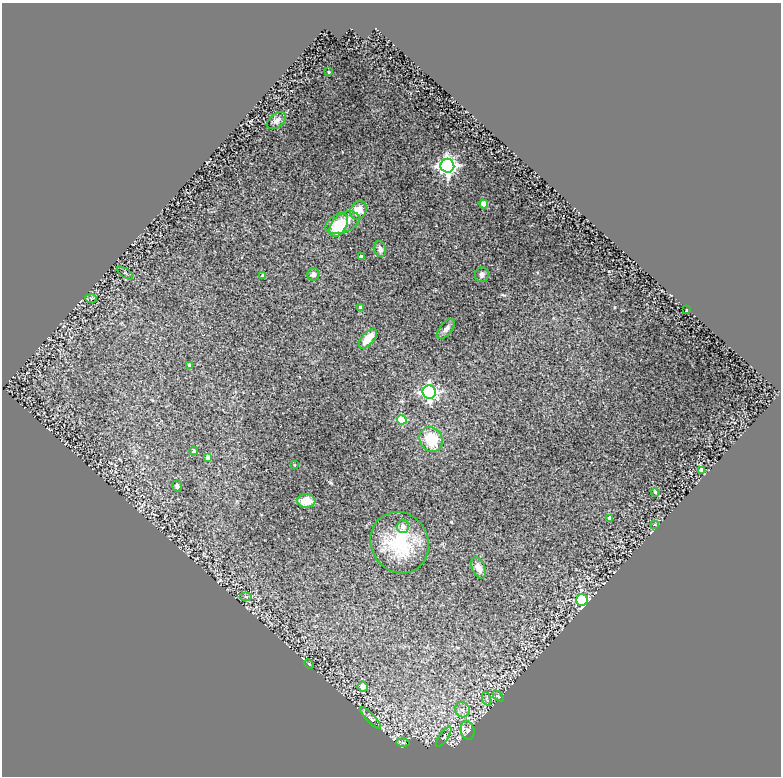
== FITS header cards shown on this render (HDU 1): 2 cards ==
NAXIS1  =                  779
NAXIS2  =                  774

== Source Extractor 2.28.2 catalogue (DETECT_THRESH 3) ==
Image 779 x 774 px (HDU 1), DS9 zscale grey, 1 PNG px = 1 image px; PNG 783 x 778 px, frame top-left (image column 1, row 774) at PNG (2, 3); each listed source drawn as its Kron ellipse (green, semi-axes under 4 px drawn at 4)
Background 0.249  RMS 0.03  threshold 0.0913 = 3 sigma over >= 5 px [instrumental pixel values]
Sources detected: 45; all 45 listed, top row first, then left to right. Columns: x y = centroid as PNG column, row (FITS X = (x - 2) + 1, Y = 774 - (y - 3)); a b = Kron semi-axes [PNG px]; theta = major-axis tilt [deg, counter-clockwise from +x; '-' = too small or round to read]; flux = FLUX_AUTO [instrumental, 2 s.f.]
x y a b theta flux
329 72 2 2 - 1.8
277 121 11 6 38 6.8
447 166 7 7 - 810
484 204 4 4 - 32
358 210 10 8 56 30
342 223 18 10 21 60
339 225 12 7 59 34
380 249 8 6 -71 7.1
361 257 4 3 - 7.8
125 273 9 3 -35 3
313 274 6 6 - 5.1
482 275 7 7 - 6.5
263 276 3 3 - 4
91 298 5 4 - 3.1
360 308 3 3 - 6
687 310 3 2 - 1.6
446 329 11 6 51 7.2
368 339 12 6 49 25
190 365 4 3 - 5.4
429 392 7 6 - 440
402 420 5 4 - 71
431 439 13 11 -58 63
194 451 4 4 - 3.6
208 457 4 4 - 9
294 465 3 2 - 2
702 470 4 4 - 18
177 486 5 5 - 6.1
655 492 4 3 - 3.9
306 501 9 6 -4 27
610 518 4 4 - 9.6
655 524 2 2 - 1.5
403 526 6 6 - 10
400 543 31 28 -60 120
479 568 11 6 -69 15
246 597 6 4 0 3.4
582 600 6 6 - 210
309 664 5 3 - 1.9
362 687 5 5 - 20
498 696 6 4 -44 2.7
487 699 7 4 -71 4
462 710 8 7 - 10
371 718 14 3 -46 5
468 730 9 7 -78 7.6
444 737 11 4 56 4.5
403 743 7 4 -1 4